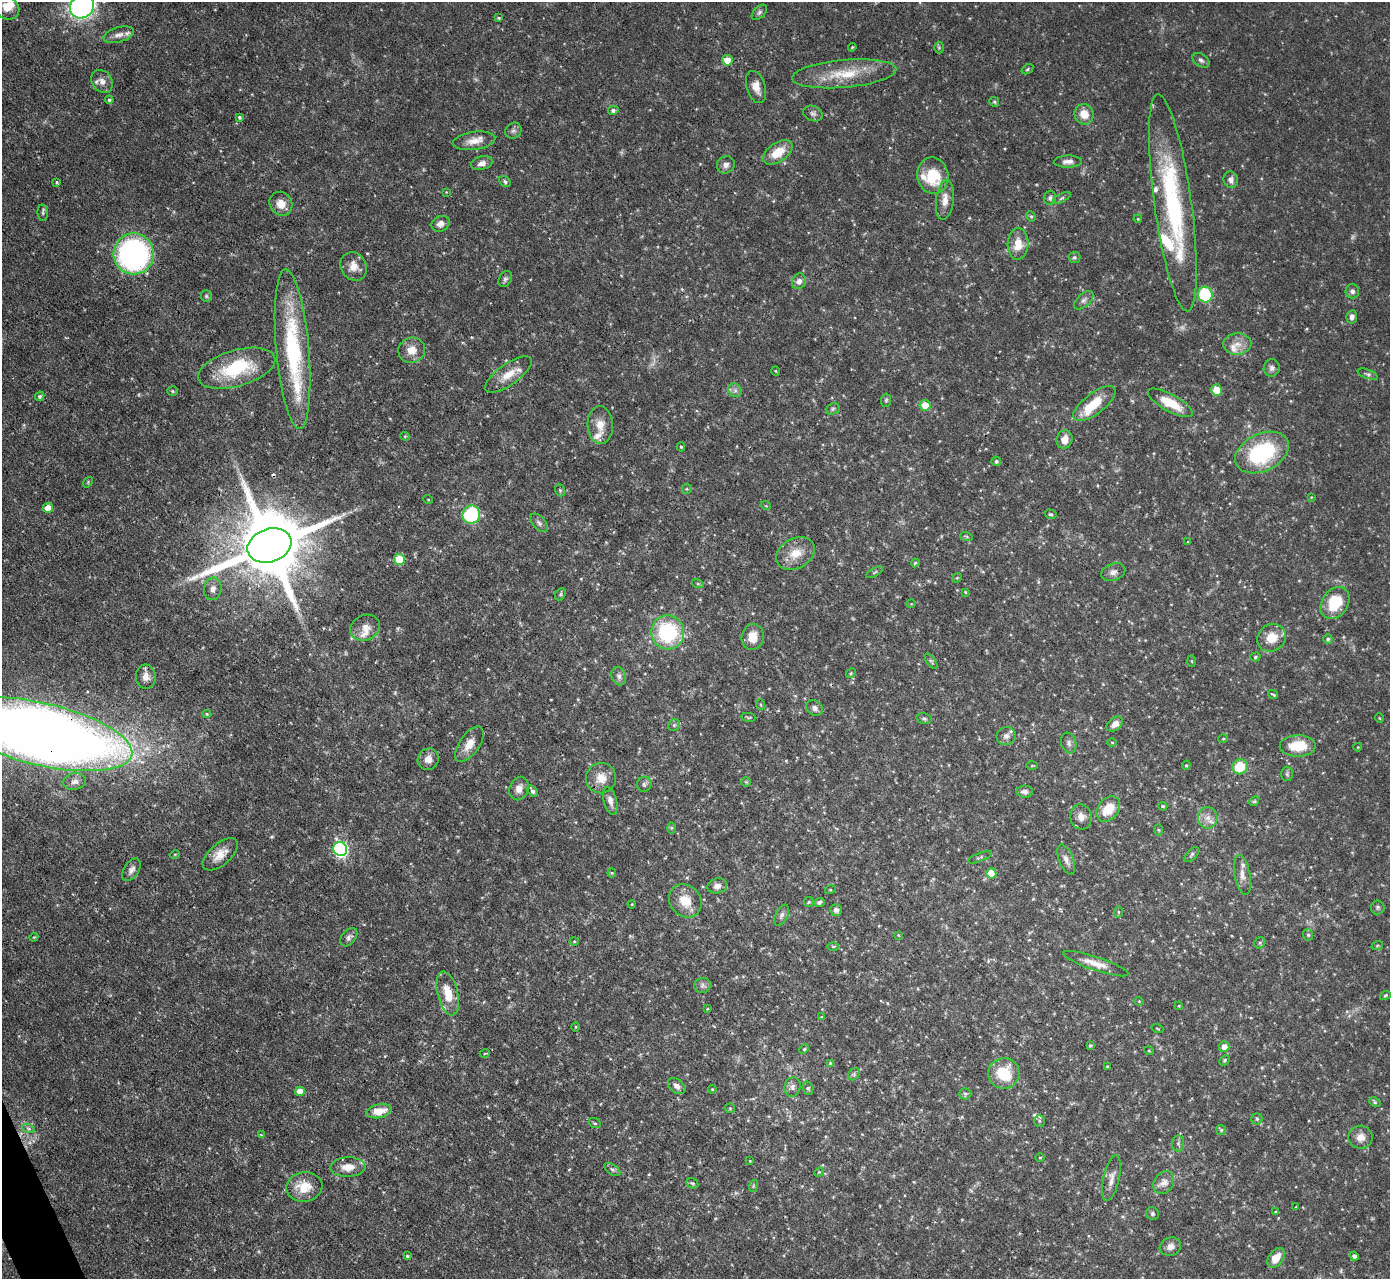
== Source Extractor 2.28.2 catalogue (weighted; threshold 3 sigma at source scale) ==
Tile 7 of 4 x 4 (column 3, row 2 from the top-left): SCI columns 2776-4163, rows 2703-3979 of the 5551 x 5536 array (HDU 1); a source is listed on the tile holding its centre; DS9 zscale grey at full resolution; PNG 1392 x 1281 px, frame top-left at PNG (2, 2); each listed source drawn as its Kron ellipse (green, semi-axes under 4 px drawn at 4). Shown black and unused: <1% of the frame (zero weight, under 3 of 4 exposures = <1% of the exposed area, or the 3 px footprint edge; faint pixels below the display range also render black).
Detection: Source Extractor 2.28.2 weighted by HDU 2 'WHT'; one run over the whole footprint, this tile lists its part. Background 0.0852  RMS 0.0051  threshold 0.0229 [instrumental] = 3 sigma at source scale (4.5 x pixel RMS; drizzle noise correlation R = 1.50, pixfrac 1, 0.05/0.05 arcsec/px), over >= 5 px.
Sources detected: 247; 3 too faint to see at this stretch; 1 cosmic-ray / hot-pixel residue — neither listed nor drawn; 15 inside a brighter listed object's ellipse — not listed separately; the other 228 listed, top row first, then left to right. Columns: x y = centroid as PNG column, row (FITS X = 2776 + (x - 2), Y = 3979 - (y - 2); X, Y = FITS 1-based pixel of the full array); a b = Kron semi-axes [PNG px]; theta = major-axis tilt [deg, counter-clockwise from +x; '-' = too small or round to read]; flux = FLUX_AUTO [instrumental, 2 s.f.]
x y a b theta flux
82 6 12 11 - 150
7 8 13 11 -32 6.3
759 12 9 5 45 1.3
499 18 4 3 - 0.48
119 35 16 7 15 3.5
852 47 4 3 - 0.46
939 48 6 5 - 0.68
727 60 5 5 - 6.3
1201 60 9 6 -34 1.5
1027 69 6 3 34 0.61
844 74 52 14 5 20
102 81 12 10 -54 3.2
756 87 16 9 -72 5.3
109 100 4 4 - 0.94
994 102 5 4 - 0.66
613 110 5 4 - 1.4
813 113 10 7 -22 1.8
1084 114 10 9 - 6.6
239 117 4 4 - 0.8
513 131 8 7 - 1.6
474 141 21 9 8 5.5
778 152 17 9 34 11
1068 161 14 6 2 2.9
482 163 11 6 14 2.9
726 165 9 8 - 2.3
933 175 18 15 -79 17
1231 180 8 7 - 2.4
57 182 4 3 - 0.69
505 182 6 5 - 1
446 192 3 3 - 0.35
1050 198 7 6 - 1.3
1062 198 10 4 27 1.1
945 200 20 9 83 5.1
1173 203 109 18 -82 77
281 204 12 11 - 5.6
43 213 8 5 -86 1.1
1031 216 5 4 - 0.73
1138 219 4 3 - 0.42
441 224 9 7 31 2.7
1018 244 16 10 86 8.8
134 254 20 20 - 120
1074 257 6 5 - 1.1
354 266 15 12 -56 5.4
505 279 8 6 61 1.4
799 281 8 7 - 2.6
1352 291 7 7 - 1.6
1205 294 8 7 - 31
206 296 6 5 - 0.88
1084 300 11 6 44 1.9
1352 317 7 5 80 2
1237 344 14 10 3 5.1
293 349 80 16 -85 66
412 350 13 12 - 6.2
237 368 40 18 16 33
1272 368 9 8 - 2.2
776 371 5 3 - 0.41
508 374 27 10 35 8.6
1368 374 10 4 -20 1.3
735 390 7 6 - 1.5
1216 390 5 5 - 9.3
172 391 5 4 - 0.66
40 396 5 4 - 1
886 400 6 5 - 0.86
1170 403 25 8 -29 13
1094 404 25 10 38 14
925 405 5 5 - 9.1
833 409 7 5 22 1
600 425 19 12 -88 6.6
405 436 4 4 - 0.54
1064 439 9 8 - 4.4
681 447 4 4 - 0.68
1262 452 28 18 25 49
996 461 5 4 - 0.96
88 482 5 4 - 0.58
687 489 5 4 - 0.58
560 490 6 4 -69 0.82
1311 497 3 3 - 0.36
428 499 5 3 - 0.4
766 506 5 3 - 0.43
48 508 5 5 - 5.8
1050 514 6 4 -15 0.82
471 515 9 8 - 37
539 523 11 6 -49 1.7
966 536 6 4 -19 0.65
1188 542 3 3 - 0.48
269 545 22 16 19 6600
795 553 20 14 27 9.2
399 559 5 5 - 19
915 563 4 4 - 0.7
875 572 9 3 29 0.71
1113 572 12 8 22 2.7
957 578 5 4 - 0.55
698 584 6 4 -17 0.63
213 589 11 8 82 3
965 592 4 4 - 0.5
560 594 6 5 - 0.81
1335 603 17 13 55 18
911 604 4 3 - 0.38
365 628 15 12 27 4.8
668 632 17 16 - 44
753 637 13 11 82 7
1271 638 15 13 34 9.4
1328 639 5 4 - 0.93
1255 657 5 4 - 0.69
931 661 9 4 -54 1
1192 661 6 4 -88 0.5
851 673 5 4 - 0.65
619 676 9 7 -73 2
146 677 12 10 -85 3.8
1273 694 5 2 - 0.57
761 705 5 3 - 0.44
814 708 9 7 -38 2
207 714 4 4 - 0.7
749 717 7 3 -7 0.66
1379 718 5 3 - 0.48
924 719 7 5 -16 1
1115 724 9 6 38 3.6
674 725 6 5 - 0.98
41 734 93 31 -13 1200
1006 736 10 9 - 2.4
1223 739 5 3 - 0.47
1112 742 5 3 - 0.44
1069 743 10 7 -73 1.7
469 744 20 10 55 6.5
1298 746 18 10 1 14
1358 747 4 2 - 0.34
428 759 11 10 - 3.9
1186 765 5 4 - 0.63
1032 766 5 3 - 0.51
1240 767 8 7 - 15
1287 774 7 6 - 1
601 778 15 15 - 7.2
75 781 11 8 10 2.5
746 782 5 5 - 0.66
644 784 7 7 - 1.3
519 788 12 9 69 3.7
532 791 6 4 -57 1.4
1025 792 8 6 0 2.3
610 801 14 6 -76 2.7
1254 801 5 4 - 0.72
1163 806 4 3 - 0.61
1108 809 14 10 50 11
1081 817 12 10 -83 3.9
1208 818 11 9 -86 3.8
672 828 6 4 89 0.61
1158 830 5 4 - 0.52
340 849 7 7 - 120
175 854 5 3 - 0.45
220 854 21 10 41 7
1192 854 9 4 48 1.1
980 857 13 3 22 0.9
1066 859 16 7 -69 2.9
131 870 12 7 57 2.5
612 873 4 4 - 0.51
991 873 5 5 - 10
1242 875 20 7 -79 3.9
717 886 10 7 14 2.9
830 890 5 3 - 0.47
685 901 18 15 -49 9.3
809 902 5 4 - 0.59
819 902 5 4 - 1
632 904 4 3 - 0.42
1378 907 7 7 - 1.1
836 910 6 6 - 1.7
1118 912 5 3 - 0.54
781 915 11 6 64 1.9
898 935 3 3 - 0.42
1308 935 6 5 - 0.81
34 937 5 3 - 0.49
349 937 10 6 51 1.8
574 941 4 4 - 0.56
1260 943 6 5 - 0.95
833 946 6 4 -1 0.58
1377 946 6 3 20 0.58
1096 964 34 7 -18 6.4
702 985 8 7 - 1.7
448 993 22 10 -76 11
1385 995 6 3 21 0.59
1139 1001 4 4 - 0.47
1179 1006 4 3 - 0.42
707 1009 3 3 - 0.4
821 1017 4 3 - 0.46
576 1027 5 3 - 0.45
1157 1028 6 2 -19 0.41
1090 1046 4 3 - 0.68
1224 1047 5 5 - 4
804 1049 5 4 - 0.65
1149 1051 5 3 - 0.46
485 1053 5 3 - 0.44
1224 1060 6 4 43 0.76
830 1063 4 4 - 0.5
1107 1066 3 3 - 0.67
1004 1073 15 15 - 19
854 1074 7 5 47 1.1
677 1086 10 7 -40 2.5
793 1087 10 8 78 2.1
808 1088 7 5 -74 0.92
712 1089 4 4 - 0.51
300 1091 5 4 - 5.7
965 1094 6 5 - 0.96
1375 1102 6 4 -31 0.79
730 1108 5 5 - 0.66
379 1111 13 7 11 7.9
1257 1119 5 5 - 0.79
1039 1121 6 5 - 0.91
595 1123 6 5 - 0.81
28 1128 6 4 -19 1
1221 1130 5 5 - 0.72
261 1135 3 3 - 0.46
1361 1137 12 11 - 4.4
1178 1143 8 6 -89 1.3
1040 1157 5 3 - 0.42
750 1161 3 2 - 0.37
348 1167 17 9 2 6.2
612 1170 9 5 -34 1.3
819 1172 5 4 - 0.46
1111 1178 23 8 77 4
1164 1182 12 9 55 3.7
692 1183 6 5 - 0.89
753 1186 6 3 72 0.65
304 1187 18 14 10 11
1296 1207 3 2 - 0.39
1276 1212 4 3 - 0.63
1152 1214 6 6 - 1.1
1170 1247 11 9 18 3.1
407 1256 4 4 - 0.68
1354 1256 4 4 - 1.9
1276 1258 11 7 55 6.9
Overlapping masked pixels (flux is a lower limit): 3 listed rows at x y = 1173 203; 269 545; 41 734
Isophote crosses this tile's border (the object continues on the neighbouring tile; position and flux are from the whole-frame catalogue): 3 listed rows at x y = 82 6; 7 8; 41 734